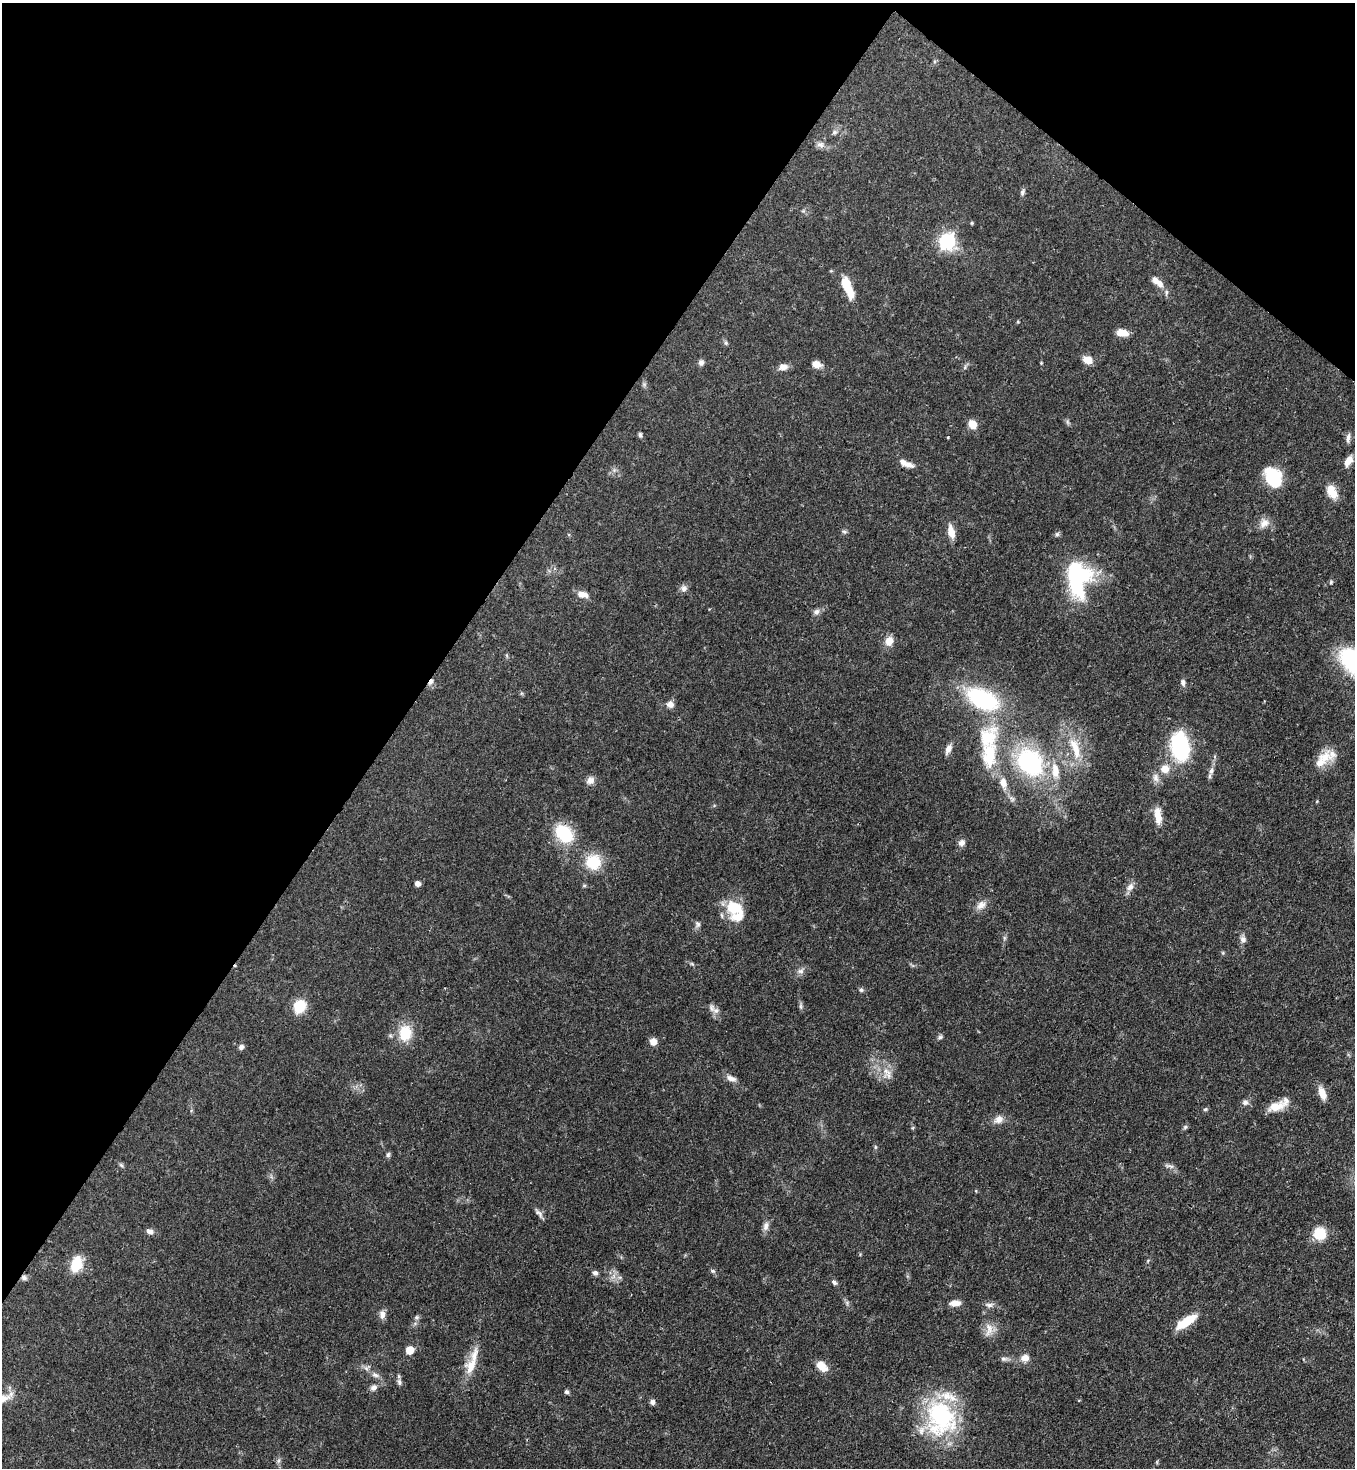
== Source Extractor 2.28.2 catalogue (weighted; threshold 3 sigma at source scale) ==
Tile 2 of 4 x 4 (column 2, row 1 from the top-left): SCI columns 1717-3069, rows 4456-5921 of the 6001 x 5979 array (HDU 1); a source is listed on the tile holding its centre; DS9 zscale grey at full resolution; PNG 1357 x 1470 px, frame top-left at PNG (2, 3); no overlay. Shown black and unused: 34% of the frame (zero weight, under 3 of 4 exposures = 7% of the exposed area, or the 3 px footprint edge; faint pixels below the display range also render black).
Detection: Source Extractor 2.28.2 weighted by HDU 2 'WHT'; one run over the whole footprint, this tile lists its part. Background 0.0679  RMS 0.0035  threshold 0.0158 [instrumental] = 3 sigma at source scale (4.5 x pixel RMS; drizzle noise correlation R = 1.50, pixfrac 1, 0.05/0.05 arcsec/px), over >= 5 px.
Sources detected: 122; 1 inside a brighter object's white glare — not listed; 10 inside a brighter listed object's ellipse — not listed separately; the other 111 listed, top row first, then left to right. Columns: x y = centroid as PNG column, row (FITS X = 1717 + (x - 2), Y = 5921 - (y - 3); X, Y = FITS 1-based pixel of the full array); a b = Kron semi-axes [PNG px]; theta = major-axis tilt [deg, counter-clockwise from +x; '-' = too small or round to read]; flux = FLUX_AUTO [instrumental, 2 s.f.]
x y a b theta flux
834 132 7 5 21 0.84
820 144 10 8 -11 1.6
1022 192 9 6 61 0.87
972 223 5 3 - 0.32
947 241 7 6 - 90
1159 284 11 8 -55 2.4
848 288 27 9 -67 8.3
1018 322 5 3 - 0.3
1122 333 12 7 -6 4
726 343 6 5 - 0.6
1088 360 10 7 -28 4
701 363 8 7 - 1.1
1041 363 3 3 - 0.28
816 364 8 6 -16 4
783 367 13 8 9 2.1
965 367 6 4 73 0.58
972 424 9 7 -60 4.3
640 435 6 4 -83 0.72
1348 438 14 5 79 1.3
1348 461 15 8 56 2.9
908 465 14 7 -16 2.2
1273 478 21 14 -62 15
1331 491 17 10 -64 5.3
1264 523 15 11 31 2.9
844 531 6 5 - 0.65
951 532 17 8 -77 3.5
1057 534 7 5 62 0.72
1077 580 39 24 90 39
1331 582 6 4 49 0.51
684 588 9 8 - 1.4
583 594 14 7 -10 2.9
816 612 8 8 - 1.3
889 641 10 8 69 3.6
431 681 9 5 54 1.4
1183 682 9 6 -75 1.1
983 699 42 22 -27 35
670 704 8 7 - 2.1
988 738 38 26 60 20
1179 746 23 16 -78 32
1075 748 35 11 -72 9.5
948 749 13 7 67 1.9
1325 757 22 16 61 6
1030 762 30 23 -50 43
1165 769 12 11 - 3.8
1211 771 10 6 68 1.5
1156 778 12 8 -82 2
590 780 10 9 - 2
1003 783 14 8 -80 3.3
1158 815 21 8 -83 4.6
564 834 19 14 -48 18
961 843 10 8 45 1.5
593 862 19 19 - 10
417 884 5 5 - 2.2
1130 887 11 8 46 2.1
981 905 14 9 40 2.5
734 907 21 17 -11 10
698 924 8 6 -75 0.93
1004 938 7 4 72 0.59
1243 940 9 7 -67 1.5
1223 953 6 3 -72 0.4
692 964 6 4 -19 0.51
801 971 9 7 0 1.3
861 990 6 6 - 0.68
299 1006 9 7 64 16
801 1006 9 4 -82 0.78
716 1010 12 8 -20 1.9
405 1033 19 15 86 9.4
940 1037 7 5 31 0.73
653 1042 7 7 - 2.9
241 1047 7 6 - 0.99
887 1072 14 9 -48 3.4
731 1078 13 7 -18 1.9
1322 1093 17 8 -70 3.5
1245 1102 8 7 - 1.3
1276 1106 22 11 18 5.3
1205 1109 6 4 21 0.55
999 1119 12 10 32 2.5
1185 1127 6 6 - 0.62
875 1147 6 4 -90 0.47
388 1155 7 5 72 0.72
121 1165 7 4 -45 0.61
1169 1166 15 4 -15 1
539 1213 13 6 -47 1.3
766 1226 12 7 79 1.8
150 1231 10 6 -13 1.4
1320 1234 14 14 - 7.6
76 1264 16 10 71 9.2
713 1271 7 5 -16 0.67
595 1273 7 6 - 0.93
24 1278 8 7 - 1.1
834 1282 7 5 -48 0.97
955 1303 12 6 4 2.9
989 1305 10 6 -6 1.3
382 1314 11 8 89 1.7
417 1317 7 6 - 0.69
1186 1322 25 9 33 8.8
989 1329 21 10 81 3.5
410 1350 5 5 - 9.9
1025 1358 12 9 17 2.3
1004 1359 9 5 -4 0.98
471 1366 26 13 73 7
821 1366 14 9 -40 4.3
366 1368 8 5 -45 1.1
375 1375 10 7 -17 1.5
399 1382 9 6 -72 1.1
374 1388 10 8 24 1.5
566 1392 5 5 - 0.82
4 1398 23 9 21 3.8
652 1402 6 6 - 1.3
941 1418 47 38 -76 40
279 1461 9 4 81 0.84
Overlapping masked pixels (flux is a lower limit): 2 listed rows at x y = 431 681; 24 1278
Isophote crosses this tile's border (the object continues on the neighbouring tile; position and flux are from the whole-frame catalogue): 1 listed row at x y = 4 1398